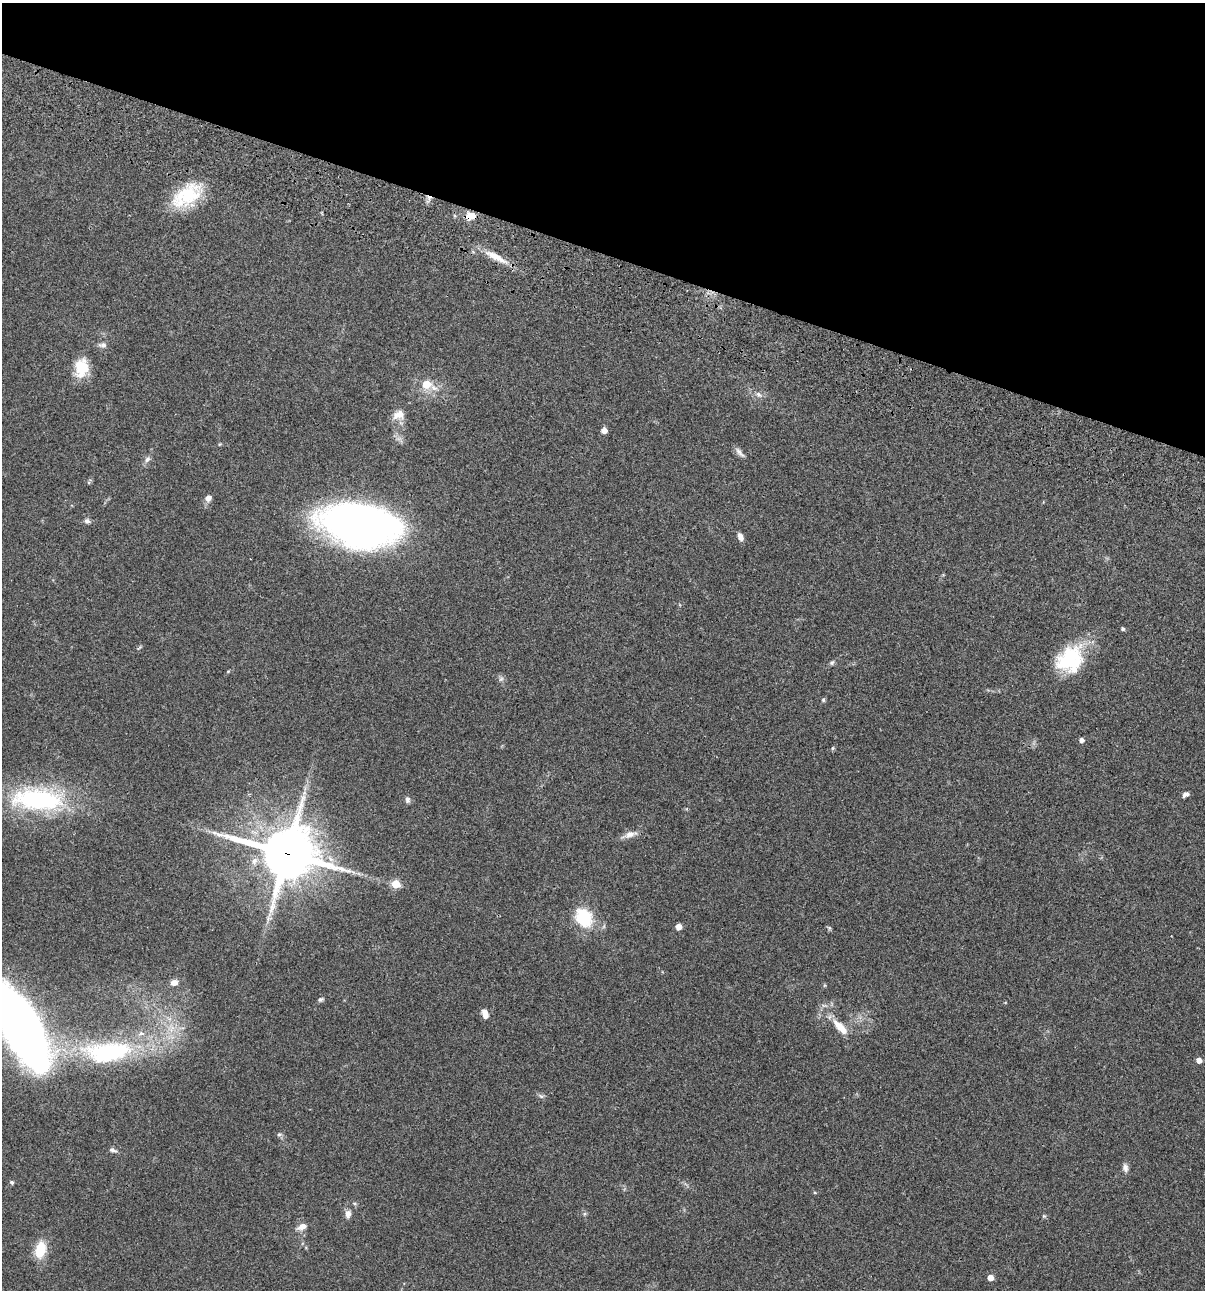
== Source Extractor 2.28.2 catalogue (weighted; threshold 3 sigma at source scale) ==
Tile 2 of 4 x 4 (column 2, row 1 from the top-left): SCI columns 1437-2639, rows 3984-5271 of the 5403 x 5389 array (HDU 1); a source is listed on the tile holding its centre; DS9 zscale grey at full resolution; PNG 1207 x 1292 px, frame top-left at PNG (2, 3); no overlay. Shown black and unused: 20% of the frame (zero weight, under 3 of 4 exposures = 9% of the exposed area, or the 3 px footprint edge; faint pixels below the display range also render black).
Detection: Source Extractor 2.28.2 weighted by HDU 2 'WHT'; one run over the whole footprint, this tile lists its part. Background 0.0471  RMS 0.0055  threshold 0.0247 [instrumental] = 3 sigma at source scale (4.5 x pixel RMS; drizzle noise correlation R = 1.50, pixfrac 1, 0.05/0.05 arcsec/px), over >= 5 px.
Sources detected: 56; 3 inside a brighter listed object's ellipse — not listed separately; the other 53 listed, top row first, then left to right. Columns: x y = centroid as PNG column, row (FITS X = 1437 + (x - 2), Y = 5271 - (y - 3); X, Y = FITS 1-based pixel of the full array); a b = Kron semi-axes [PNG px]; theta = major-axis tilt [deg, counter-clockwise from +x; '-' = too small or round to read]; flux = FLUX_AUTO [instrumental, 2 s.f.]
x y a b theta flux
187 195 40 22 32 28
429 198 6 6 - 1.9
471 216 11 9 14 5.7
495 257 35 8 -27 9.1
103 345 11 7 4 2
81 368 21 15 79 14
427 385 11 7 -22 11
758 394 9 7 -44 2.1
399 415 15 11 18 5.3
604 430 5 5 - 3.8
220 444 5 3 - 0.45
740 453 18 5 -49 2.2
147 459 11 6 45 2
208 498 7 6 - 3.1
87 521 8 6 -20 1.7
359 525 70 35 -11 310
740 537 9 5 -65 2.7
1123 629 5 5 - 0.79
139 648 8 3 44 0.67
1070 659 33 27 46 35
832 663 8 5 53 1
501 679 7 6 - 1.3
823 700 5 5 - 0.79
1081 740 4 4 - 2.2
832 748 6 4 88 0.61
1185 794 7 5 28 1.9
38 799 71 29 -3 72
407 800 9 6 -85 1.5
630 834 17 8 14 3.8
288 853 19 16 -7 3000
254 861 11 8 59 3.4
396 884 5 5 - 18
584 917 24 18 -60 22
268 919 10 6 67 2.3
678 927 5 4 - 4.9
829 928 7 4 -71 0.73
174 983 8 7 - 3.1
320 999 7 6 - 1.1
485 1015 8 7 - 2.5
21 1027 67 27 -61 560
840 1027 21 9 -46 8.1
107 1052 69 28 4 81
1199 1060 5 4 - 3.7
541 1096 8 5 -25 1.2
279 1134 7 4 1 0.88
113 1150 9 5 -18 1.6
1125 1168 11 7 -85 2.2
12 1182 5 5 - 0.93
348 1214 10 7 -90 2.6
1044 1216 5 4 - 0.73
302 1227 12 7 24 3.5
40 1250 18 10 77 14
990 1278 4 4 - 5.6
Overlapping masked pixels (flux is a lower limit): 3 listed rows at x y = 429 198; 471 216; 288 853
Isophote crosses this tile's border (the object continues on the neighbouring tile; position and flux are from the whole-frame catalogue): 1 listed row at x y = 21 1027